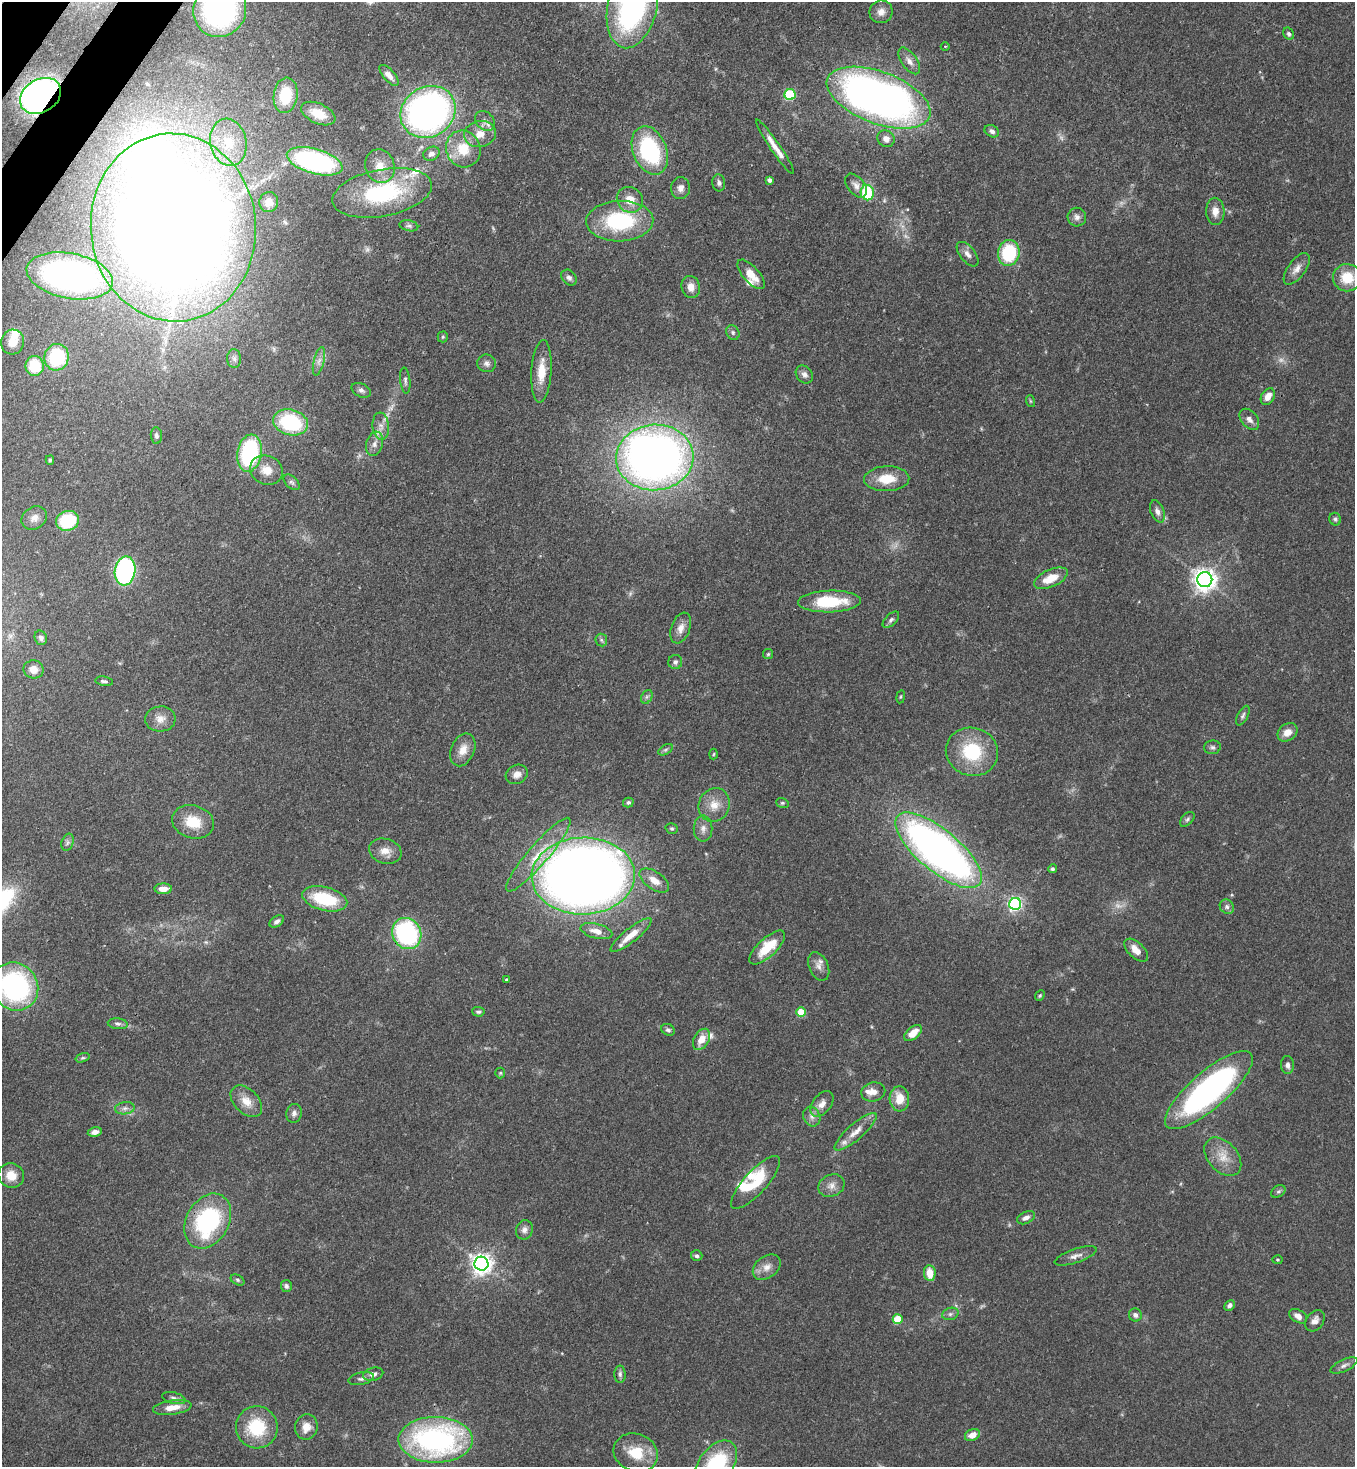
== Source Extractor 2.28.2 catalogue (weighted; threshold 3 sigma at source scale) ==
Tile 11 of 4 x 4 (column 3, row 3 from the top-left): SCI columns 2932-4284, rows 1525-2989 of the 6002 x 5980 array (HDU 1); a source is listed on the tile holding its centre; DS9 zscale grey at full resolution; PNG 1357 x 1469 px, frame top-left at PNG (2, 2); each listed source drawn as its Kron ellipse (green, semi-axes under 4 px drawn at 4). Shown black and unused: <1% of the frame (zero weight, under 3 of 4 exposures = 7% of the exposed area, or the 3 px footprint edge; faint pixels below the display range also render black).
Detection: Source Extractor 2.28.2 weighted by HDU 2 'WHT'; one run over the whole footprint, this tile lists its part. Background 0.127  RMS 0.0044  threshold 0.0197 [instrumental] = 3 sigma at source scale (4.5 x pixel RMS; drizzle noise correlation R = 1.50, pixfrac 1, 0.05/0.05 arcsec/px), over >= 5 px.
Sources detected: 196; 7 too faint to see at this stretch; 2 inside a brighter object's white glare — neither listed nor drawn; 9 inside a brighter listed object's ellipse — not listed separately; the other 178 listed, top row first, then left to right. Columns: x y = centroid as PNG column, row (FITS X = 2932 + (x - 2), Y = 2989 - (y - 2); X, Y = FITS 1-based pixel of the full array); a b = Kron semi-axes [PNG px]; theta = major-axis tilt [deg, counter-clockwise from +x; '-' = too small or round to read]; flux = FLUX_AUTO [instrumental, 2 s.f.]
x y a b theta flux
632 6 43 24 78 130
220 10 28 26 64 60
881 12 12 11 - 3.4
1289 34 6 5 - 1
945 46 4 3 - 0.43
909 61 15 7 -55 3.1
389 75 13 5 -49 2.5
286 95 18 12 83 14
790 95 5 5 - 29
41 96 22 16 31 150
879 98 54 26 -21 290
428 112 28 25 34 180
318 114 18 10 -24 7.4
485 121 11 8 -46 2.2
992 131 8 5 -29 1.5
480 134 16 13 14 6.2
886 139 9 8 - 3
228 142 24 18 -78 13
775 147 33 5 -56 5.8
463 149 19 17 -66 11
650 150 25 16 -68 48
431 154 8 6 29 2.2
315 161 29 12 -16 83
380 166 17 14 -71 7.3
770 180 4 4 - 1.4
719 183 8 6 -84 1.4
856 186 14 8 -51 2.8
680 188 11 9 88 2.5
382 193 50 23 11 46
867 193 8 6 -78 24
630 200 13 12 - 6.2
269 202 10 9 - 3.8
1215 211 13 9 -88 3.8
1077 217 9 9 - 2
620 221 33 20 2 40
409 226 9 5 -12 1.3
173 227 94 82 -85 1100
1009 253 13 10 80 27
968 254 14 7 -51 2.5
1297 269 18 8 54 3.6
751 274 18 8 -48 6.8
70 276 44 22 -11 140
569 278 9 6 -49 1.5
1347 278 14 13 - 11
691 287 11 9 -76 3.4
733 333 8 6 -61 1.1
443 337 5 5 - 0.53
13 342 12 11 - 5.8
57 357 13 12 - 34
234 359 9 7 -88 1.8
319 361 14 5 76 2.2
487 363 9 8 - 1.7
35 366 10 9 - 17
541 371 31 10 87 8.9
804 374 10 7 -49 1.9
405 380 13 5 -84 1.4
361 390 10 6 -27 1.5
1268 397 9 6 60 3.7
1030 401 6 3 -71 0.52
1249 419 12 8 -50 2.4
290 422 17 13 -15 36
381 426 13 8 -83 3.4
156 436 8 5 -84 1.2
375 444 12 8 75 2.8
249 453 19 12 80 46
655 457 39 33 4 320
50 460 4 4 - 0.69
266 470 17 14 -24 6.5
887 479 22 12 2 11
292 482 10 5 -44 1.2
1157 511 11 6 -68 2.1
34 518 13 11 35 3.2
1335 519 6 6 - 0.9
67 521 11 9 18 23
125 571 14 10 81 70
1051 578 18 8 24 8.1
1205 580 7 7 - 350
829 601 31 11 2 22
891 620 10 5 44 1.4
681 628 16 9 70 3.7
41 638 7 6 - 1.5
601 640 6 6 - 0.87
768 654 5 5 - 0.63
675 662 7 7 - 1.2
33 669 10 9 - 4
104 681 9 4 -9 1.1
647 697 7 5 59 1
901 697 7 3 81 0.5
1243 715 11 5 62 1.2
160 719 15 12 5 4.4
1287 732 11 8 34 4.3
1212 747 8 7 - 1.2
463 750 17 11 67 5.3
665 750 8 4 31 0.95
972 752 26 24 -19 25
714 754 5 3 - 0.43
517 774 11 9 28 3.1
628 802 5 5 - 0.89
782 803 6 5 - 0.7
714 805 17 15 62 6.4
1187 819 9 5 45 1.1
193 822 21 16 -16 11
672 828 6 5 - 0.71
703 828 13 9 90 2.8
68 842 9 6 72 1.4
938 850 53 21 -40 240
385 851 17 12 -18 4.8
538 855 48 10 49 13
1052 869 4 4 - 0.78
583 876 52 38 2 550
654 880 17 8 -34 4.9
163 889 9 5 2 4.4
325 899 23 11 -14 22
1015 904 6 6 - 94
1227 907 7 6 - 1.3
277 921 8 5 35 1.5
596 931 16 7 -15 4.2
407 933 16 14 -60 59
631 935 25 7 39 7
767 948 23 9 43 13
1136 950 14 7 -43 4.7
819 966 15 9 -66 3
506 980 3 3 - 0.79
15 986 25 22 -55 84
1040 996 6 4 49 0.58
478 1012 6 4 -3 0.96
801 1012 5 4 - 13
118 1024 10 5 -6 1.4
668 1030 7 5 -34 1.1
913 1033 10 6 39 5.9
702 1039 11 7 60 5.3
83 1058 7 4 18 0.75
1287 1065 9 6 -86 1.8
500 1073 5 5 - 0.57
1209 1090 56 18 41 120
873 1092 12 9 13 3.4
899 1099 12 9 -87 7.3
246 1101 19 12 -45 5.9
822 1104 15 9 53 3.5
125 1108 10 6 9 1.7
294 1113 9 7 74 1.8
812 1117 10 8 -65 2.2
95 1132 7 4 11 2.1
856 1132 27 8 41 5.4
1223 1157 22 14 -48 7.9
11 1175 13 12 - 6.5
755 1182 34 11 48 17
831 1186 13 10 23 3.3
1278 1191 8 5 32 1
1026 1218 9 6 26 2.1
208 1221 29 21 60 55
524 1230 10 8 70 2
697 1256 6 5 - 0.99
1076 1256 22 7 18 2.8
1277 1260 5 4 - 0.5
481 1264 7 7 - 290
767 1267 15 10 36 4
930 1273 8 5 -83 6.9
237 1280 7 5 -28 0.81
286 1286 6 5 - 1.1
1229 1305 6 4 45 1.5
950 1314 8 6 16 1.2
1135 1315 6 6 - 1.6
1298 1316 10 6 -31 2.7
898 1319 5 5 - 12
1315 1321 12 8 53 2.8
1344 1365 15 5 25 1.9
373 1374 10 6 14 2
620 1374 8 5 -90 1.2
361 1379 13 6 12 1.6
174 1398 12 5 -14 1.6
172 1407 19 7 8 6
257 1427 21 21 - 22
306 1427 13 11 73 5.2
972 1435 8 5 26 4.2
436 1440 37 23 -1 110
636 1453 23 19 -21 13
716 1464 27 17 54 37
Overlapping masked pixels (flux is a lower limit): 4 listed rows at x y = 41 96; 173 227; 407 933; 208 1221
Isophote crosses this tile's border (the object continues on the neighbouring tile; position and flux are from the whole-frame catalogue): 5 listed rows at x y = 632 6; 220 10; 879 98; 15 986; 716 1464